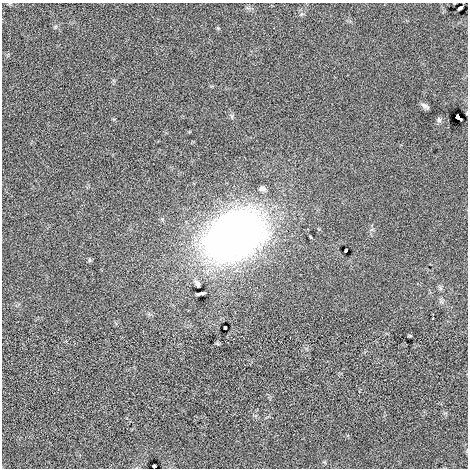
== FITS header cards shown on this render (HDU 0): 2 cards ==
NAXIS1  =                  466
NAXIS2  =                  466

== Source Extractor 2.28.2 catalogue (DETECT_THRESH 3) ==
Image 466 x 466 px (HDU 0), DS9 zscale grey, 1 PNG px = 1 image px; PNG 470 x 470 px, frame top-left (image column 1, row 466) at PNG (2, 3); no overlay
Background 0.00153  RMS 0.031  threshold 0.0918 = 3 sigma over >= 5 px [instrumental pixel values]
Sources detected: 13; all 13 listed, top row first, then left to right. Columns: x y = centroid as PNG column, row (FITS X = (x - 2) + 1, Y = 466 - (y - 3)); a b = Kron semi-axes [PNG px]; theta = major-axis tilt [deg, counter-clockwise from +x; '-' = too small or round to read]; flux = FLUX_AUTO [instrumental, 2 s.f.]
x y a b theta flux
460 8 5 3 - 3.8
425 106 10 4 -33 5.6
458 117 5 3 - 18
439 119 8 6 -69 3.9
262 188 8 6 0 7
233 236 47 32 32 1400
346 250 3 3 - 2.7
89 260 6 4 -90 2.8
197 284 6 4 -63 5.5
200 294 8 2 13 4.5
225 327 3 3 - 2.5
410 336 6 3 -19 1.7
154 466 3 3 - 3.2
At the frame edge (FLAGS 8, measured only in part): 1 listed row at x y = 154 466